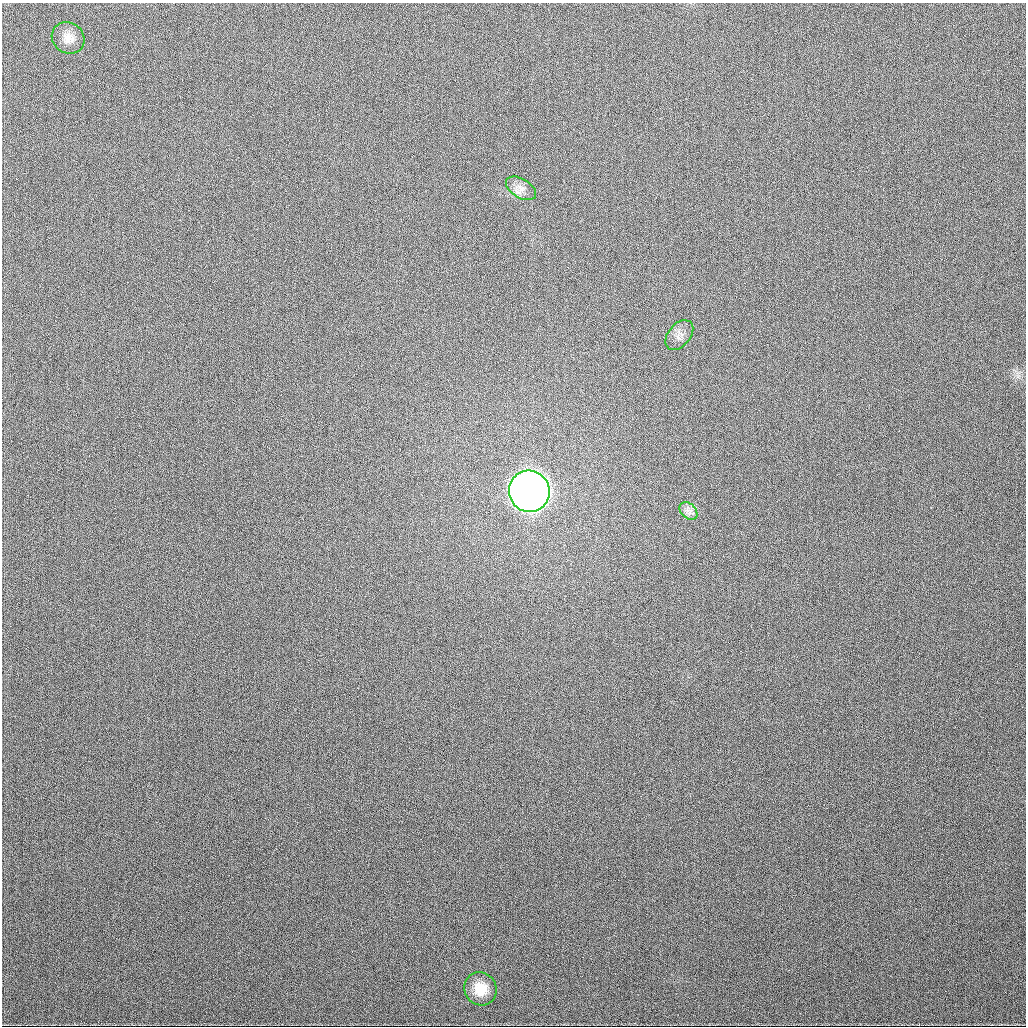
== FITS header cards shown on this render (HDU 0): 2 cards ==
NAXIS1  =                 1024
NAXIS2  =                 1024

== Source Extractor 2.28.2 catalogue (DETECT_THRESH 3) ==
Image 1024 x 1024 px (HDU 0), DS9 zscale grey, 1 PNG px = 1 image px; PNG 1028 x 1028 px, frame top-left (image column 1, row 1024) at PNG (2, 3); each listed source drawn as its Kron ellipse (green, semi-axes under 4 px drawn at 4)
Background 381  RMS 14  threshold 40.5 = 3 sigma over >= 5 px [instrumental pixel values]
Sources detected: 6; all 6 listed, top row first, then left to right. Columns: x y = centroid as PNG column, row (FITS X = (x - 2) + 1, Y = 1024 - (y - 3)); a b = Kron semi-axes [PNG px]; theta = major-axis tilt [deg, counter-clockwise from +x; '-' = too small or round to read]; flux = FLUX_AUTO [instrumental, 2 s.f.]
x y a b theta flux
68 38 17 15 -32 1.1e+04
521 188 17 9 -31 7.8e+03
679 335 17 11 50 7.4e+03
529 491 21 20 - 1.5e+06
688 511 10 7 -45 4.6e+03
480 989 17 16 - 1.8e+04